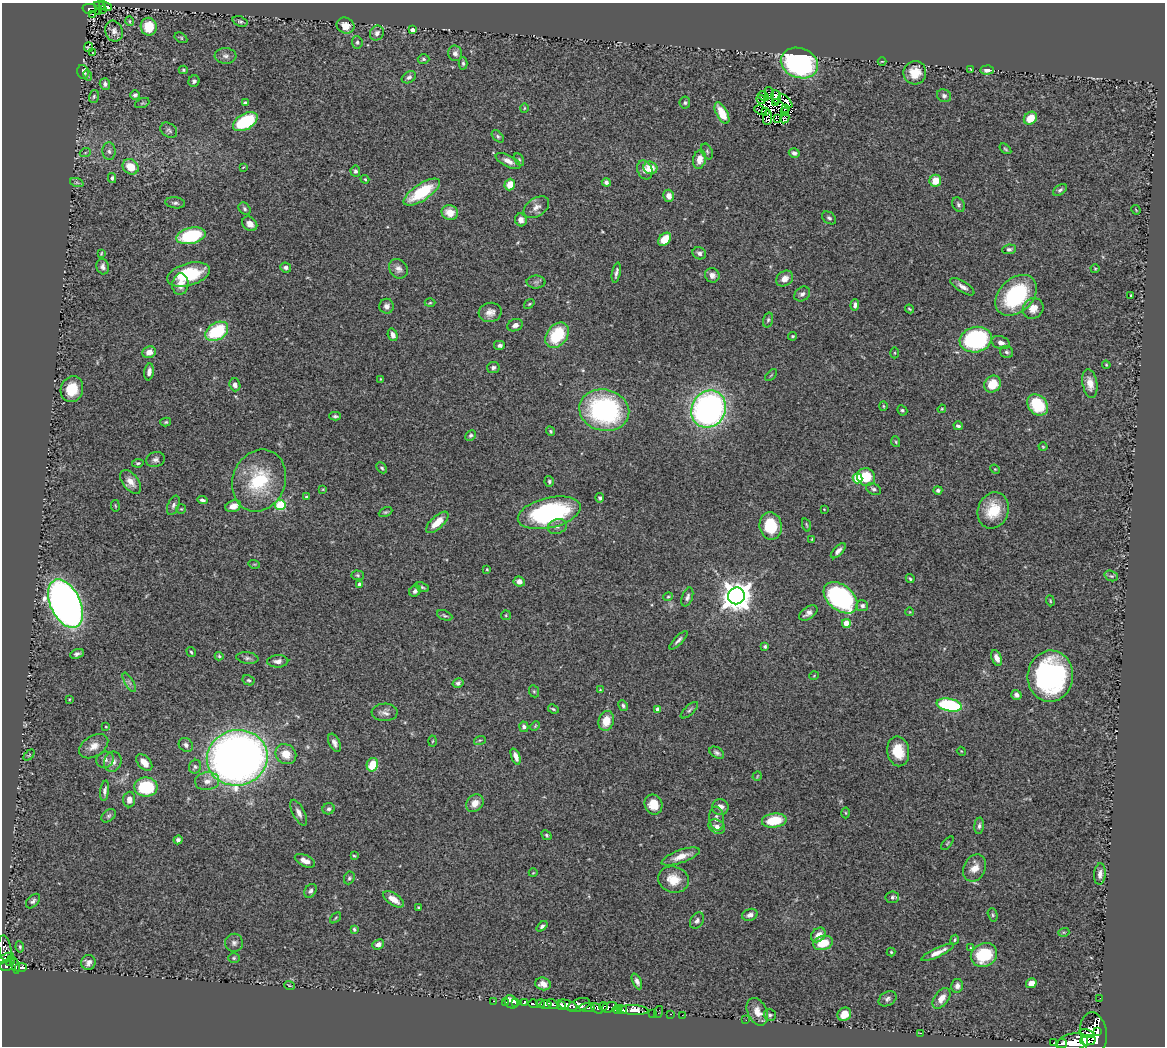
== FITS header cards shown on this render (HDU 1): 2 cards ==
NAXIS1  =                 1163
NAXIS2  =                 1044

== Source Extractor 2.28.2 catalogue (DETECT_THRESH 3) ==
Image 1163 x 1044 px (HDU 1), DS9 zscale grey, 1 PNG px = 1 image px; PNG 1167 x 1048 px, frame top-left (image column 1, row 1044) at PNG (2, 3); each listed source drawn as its Kron ellipse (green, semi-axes under 4 px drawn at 4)
Background 0.63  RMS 0.039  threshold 0.116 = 3 sigma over >= 5 px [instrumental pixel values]
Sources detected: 348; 5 with non-positive FLUX_AUTO (blend fragments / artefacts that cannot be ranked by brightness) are neither listed nor drawn; the other 343 listed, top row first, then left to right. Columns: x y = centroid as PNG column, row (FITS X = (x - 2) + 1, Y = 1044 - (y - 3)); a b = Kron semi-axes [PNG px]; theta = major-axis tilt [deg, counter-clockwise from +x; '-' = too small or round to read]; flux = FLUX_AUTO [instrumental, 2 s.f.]
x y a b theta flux
100 5 6 3 -14 35
105 6 7 3 -21 18
90 9 7 5 1 65
102 9 2 2 - 2.6
98 11 2 2 - 5.8
92 14 2 2 - 3.6
130 21 5 4 - 3
240 21 8 5 -20 5.2
345 26 9 7 -23 23
149 27 9 8 - 58
412 30 4 4 - 15
114 31 11 8 -70 13
377 33 8 6 57 11
181 38 7 4 -30 3.5
357 42 6 5 - 6.2
88 47 5 4 - 2.5
93 53 4 2 - 1.9
455 53 8 7 - 10
226 56 11 8 -3 12
423 59 6 4 -3 4.5
882 61 4 3 - 1.8
463 63 6 4 -89 5.4
799 63 19 15 -19 550
971 69 3 2 - 1.9
183 70 4 4 - 4
987 70 7 4 3 12
83 72 7 6 - 11
915 73 12 11 - 50
88 75 5 3 - 3.4
409 77 8 5 32 6.9
194 81 6 5 - 7.2
105 84 6 5 - 7
769 93 6 3 -75 11
135 95 5 4 - 6.3
94 96 7 5 75 4.2
763 96 6 2 -26 5.6
944 96 7 6 - 8.2
776 97 7 5 -86 6
761 99 5 2 - 7.3
785 101 8 4 -45 0.55
142 103 7 4 24 3.9
245 103 4 3 - 9.7
685 103 6 5 - 5
775 103 2 2 - 2.7
524 108 5 3 - 2.3
785 108 3 2 - 2.2
761 110 6 2 -23 0.32
765 111 3 2 - 2.4
785 112 4 3 - 0.26
722 113 12 5 -62 60
767 118 7 4 83 1.1
777 118 4 2 - 1.4
785 118 5 3 - 5
1030 118 7 6 - 47
245 122 13 8 31 140
169 130 9 7 -34 7
498 136 7 4 -46 4.7
1005 149 7 4 -38 3.7
109 151 9 6 -86 8.2
707 151 8 5 -65 4.7
85 153 5 3 - 2.9
794 153 5 4 - 8.8
519 159 7 4 -63 3.5
699 159 9 6 76 26
508 161 13 5 -26 17
131 167 8 7 - 46
243 167 4 2 - 2.1
650 168 7 6 - 45
645 170 10 7 -66 14
355 171 5 5 - 6.3
112 178 5 4 - 5.2
365 179 4 3 - 2.9
935 181 6 6 - 39
606 182 4 4 - 7.1
77 183 7 4 -19 4
510 185 6 5 - 36
1060 190 8 4 34 6.2
422 192 21 8 33 130
669 196 6 5 - 18
175 203 10 5 -8 7.4
959 205 8 6 -59 6.5
536 207 14 9 34 18
245 209 7 5 -48 5.8
1136 210 5 3 - 2.1
450 213 8 7 - 38
829 218 8 5 -36 6
521 220 6 5 - 12
250 224 8 6 -43 17
191 236 15 8 13 190
665 239 7 5 48 51
1009 249 7 4 7 5.8
101 253 4 3 - 2.4
699 253 7 6 - 8.8
103 267 8 6 -74 10
286 268 5 5 - 6.6
398 269 10 8 -51 13
1095 269 4 4 - 2.5
616 273 10 3 79 7.5
189 274 22 11 16 120
712 275 7 7 - 14
785 278 9 7 34 18
536 282 9 6 0 7.8
180 284 11 8 84 24
962 287 14 5 -33 13
802 294 8 6 38 9.3
1016 295 24 16 44 250
1131 295 3 3 - 2.9
430 303 5 3 - 2.8
529 304 6 3 36 2.9
855 305 6 4 86 7.9
387 306 7 7 - 11
1033 308 11 10 - 28
909 309 5 3 - 3
490 312 11 9 14 18
768 320 7 4 75 4.9
515 325 8 6 22 10
217 331 12 8 32 160
393 335 6 5 - 11
557 335 14 10 52 130
793 336 4 3 - 3.5
976 340 16 12 13 370
1001 343 9 6 -18 14
500 345 6 5 - 7.8
149 352 7 6 - 21
1007 352 7 6 - 6
895 353 5 3 - 2.5
1106 365 4 3 - 2.8
493 367 6 5 - 6.9
149 372 8 4 81 12
771 375 7 2 45 2.3
380 379 4 3 - 1.7
1090 383 15 7 -80 26
993 384 9 7 47 55
235 385 6 5 - 11
72 389 13 11 71 60
1038 405 12 9 -48 120
883 406 5 3 - 2.6
709 409 19 17 59 960
942 409 4 4 - 2.6
604 410 25 20 -14 430
902 410 5 4 - 4.4
335 416 6 3 0 4.5
166 422 5 4 - 4
958 426 5 3 - 5.7
551 431 5 4 - 3.8
471 435 6 4 43 5.4
896 442 5 3 - 2.6
1043 447 4 4 - 2.7
156 460 9 7 17 9.7
138 463 6 4 9 4.2
382 468 6 4 -43 4.6
995 469 5 4 - 2.6
866 477 9 9 - 63
857 478 5 5 - 160
259 480 32 26 68 170
549 481 5 4 - 4.4
131 482 14 7 -52 24
323 489 4 4 - 2.5
874 489 8 5 -27 7.7
938 490 4 4 - 5.6
306 497 4 2 - 2.5
600 498 4 4 - 4.2
202 500 5 3 - 6.4
173 505 10 5 68 7.5
280 505 5 5 - 160
115 506 6 3 -81 2.6
233 506 8 5 18 22
181 509 5 5 - 3.5
824 509 3 2 - 1.6
993 510 18 15 70 80
385 512 7 4 25 4.3
549 513 32 15 13 390
437 522 14 6 43 35
806 525 7 3 -72 3.5
771 526 14 11 -82 100
557 527 10 7 17 11
812 540 4 2 - 3
838 551 9 4 45 11
254 564 6 3 -17 2.6
487 569 4 3 - 2.1
358 575 6 4 -3 4.1
1111 576 7 5 -20 5.5
910 579 4 3 - 3.6
519 582 5 5 - 17
360 584 4 4 - 14
422 587 7 4 -21 4.2
415 591 6 5 - 8.7
736 596 8 8 - 4100
668 597 4 4 - 3.1
687 597 10 5 71 8.3
841 598 19 12 -39 440
1050 601 6 4 -71 3.3
65 604 26 15 -65 2200
862 606 6 5 - 7.2
910 612 4 3 - 1.7
808 613 10 6 33 13
445 615 8 4 -23 4.6
506 615 5 5 - 2.9
846 623 4 4 - 56
678 640 12 4 45 8.3
765 646 3 3 - 5.4
191 652 5 3 - 3
77 654 7 4 20 7.6
219 656 4 4 - 3.6
247 658 11 5 -8 8.2
997 658 8 5 -66 19
278 661 11 6 1 13
814 676 4 3 - 1.9
1050 676 26 23 85 510
249 680 6 5 - 5
129 682 11 3 -60 6
458 683 5 4 - 6.5
600 690 3 3 - 2
534 691 6 5 - 3.7
1016 695 5 4 - 9.9
70 699 4 3 - 2.1
949 705 13 6 -11 280
623 706 6 4 -62 5.5
553 709 5 3 - 3.5
658 710 4 4 - 30
689 710 11 4 43 6.2
385 712 13 8 1 14
606 721 10 7 73 41
535 726 5 3 - 2.6
106 727 4 2 - 1.8
524 727 5 4 - 7.1
480 740 6 4 17 3.4
433 741 5 3 - 2.8
334 743 10 5 -65 11
186 745 8 6 -46 10
94 746 16 10 33 25
898 751 15 11 -80 65
961 751 4 3 - 2.2
717 753 8 5 -31 7.4
286 754 11 9 -38 37
29 755 6 4 45 3.1
516 756 8 4 -69 16
237 758 30 27 13 2200
105 760 9 8 - 11
113 762 10 8 66 16
144 762 10 6 -49 27
372 765 7 5 68 72
195 767 7 6 - 6.1
757 776 5 2 - 2
207 781 12 9 7 21
146 787 11 9 1 150
105 791 10 4 83 9.1
129 799 8 6 88 16
475 803 9 7 43 27
653 804 10 8 -68 38
720 807 8 8 - 15
329 809 6 5 - 6.3
299 813 14 6 -63 15
846 813 5 3 - 2.5
109 816 8 5 39 5.8
717 818 12 7 -83 14
774 820 12 7 7 82
979 826 8 5 85 6.4
717 827 9 6 -32 14
546 835 5 4 - 4.2
178 840 4 4 - 7.7
947 843 8 3 50 3.2
354 856 3 2 - 2.6
681 856 20 6 20 29
305 861 11 5 -24 18
975 868 14 11 63 30
533 873 4 3 - 2
1100 874 11 5 86 13
349 878 6 5 - 4.9
673 880 15 13 -16 45
310 891 7 5 55 7.2
892 897 7 6 - 6.7
393 899 12 6 -33 32
33 901 8 5 47 7.4
418 907 3 3 - 2.4
750 915 8 6 19 12
993 915 7 5 -75 4.3
335 918 6 3 42 2.8
697 921 9 6 58 8.1
542 926 6 4 39 5.7
354 929 4 3 - 3.8
1064 932 5 3 - 2.9
818 935 8 6 46 20
955 940 5 4 - 3.4
234 943 9 9 - 11
823 943 10 7 18 55
378 944 6 5 - 12
20 947 5 4 - 4.2
971 948 4 2 - 2.1
5 949 13 6 -79 150
891 952 4 4 - 2.8
938 952 18 4 25 21
984 955 13 11 29 130
6 958 8 4 23 140
234 958 6 5 - 4.6
10 961 5 3 - 220
88 962 7 7 - 14
15 965 8 4 -72 150
6 966 7 5 18 340
21 967 6 4 9 150
637 981 8 4 -65 10
1031 983 5 4 - 23
543 984 8 6 -14 19
289 986 5 2 - 2.7
957 986 7 6 - 9.8
941 998 11 7 53 24
1100 998 2 2 - 5.8
888 999 9 7 30 8.5
494 1001 3 2 - 18
505 1002 3 2 - 8.7
511 1002 7 6 - 24
524 1002 4 3 - 270
515 1003 3 3 - 73
541 1003 4 3 - 350
533 1004 5 3 - 210
546 1004 6 3 11 760
552 1004 6 3 -38 570
562 1005 4 3 - 610
568 1005 10 4 -18 1700
579 1005 12 6 20 920
604 1006 4 3 - 420
609 1007 8 5 15 340
587 1008 8 4 -1 420
597 1008 7 4 -37 720
617 1009 4 3 - 360
622 1010 5 3 - 880
634 1010 14 5 -3 1200
658 1012 6 2 71 21
757 1012 14 9 -64 28
653 1013 2 2 - 9.8
671 1014 3 2 - 7.6
844 1014 7 6 - 27
682 1015 2 2 - 8.6
770 1015 6 5 - 5.1
746 1020 2 2 - 110
1097 1031 4 2 - 460
921 1033 3 2 - 26
1087 1033 7 3 -12 930
1094 1033 21 13 -81 4000
1088 1040 7 5 10 7800
1072 1042 16 9 14 2500
1054 1043 3 3 - 91
1062 1043 5 3 - 620
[5 non-positive-flux detections neither listed nor drawn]